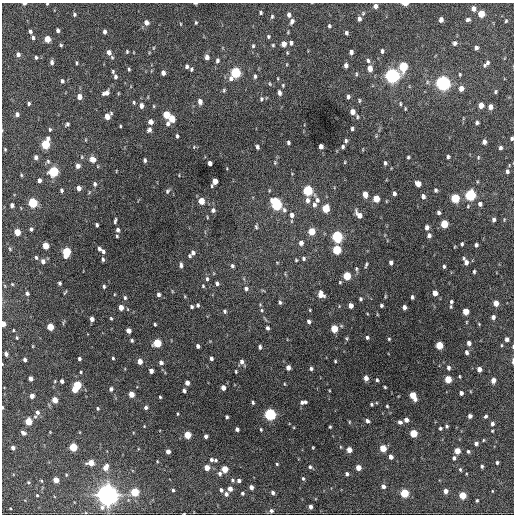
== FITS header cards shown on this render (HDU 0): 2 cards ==
NAXIS1  =                  512 / Axis length
NAXIS2  =                  512 / Axis length

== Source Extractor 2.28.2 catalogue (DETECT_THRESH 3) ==
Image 512 x 512 px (HDU 0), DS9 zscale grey, 1 PNG px = 1 image px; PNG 516 x 516 px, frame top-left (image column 1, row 512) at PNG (2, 3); no overlay
Background 1040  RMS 33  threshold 99.5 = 3 sigma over >= 5 px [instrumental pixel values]
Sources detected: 374; all 374 listed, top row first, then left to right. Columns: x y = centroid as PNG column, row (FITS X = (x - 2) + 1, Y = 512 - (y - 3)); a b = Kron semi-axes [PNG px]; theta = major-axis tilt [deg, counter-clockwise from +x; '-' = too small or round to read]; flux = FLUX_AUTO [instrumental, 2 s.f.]
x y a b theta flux
195 3 5 2 - 2.5e+03
24 4 4 2 - 4.8e+03
47 4 3 3 - 1.9e+03
405 4 5 2 - 2.0e+04
375 6 5 4 - 9.1e+03
473 9 5 4 - 1.2e+04
261 13 4 4 - 3.1e+03
363 13 6 4 69 2.9e+03
74 14 5 4 - 3.5e+03
481 14 5 4 - 4.6e+04
289 15 5 4 - 7.2e+03
272 16 6 4 74 3.3e+03
359 19 5 4 - 7.0e+03
441 20 5 4 - 1.1e+04
468 20 5 4 - 5.1e+03
292 21 6 4 67 7.6e+03
506 21 4 3 - 2.4e+03
146 22 6 5 - 1.1e+04
196 23 4 3 - 2.5e+03
181 24 4 3 - 1.7e+03
329 26 4 3 - 3.3e+03
58 30 4 4 - 6.0e+03
30 31 4 4 - 4.7e+03
105 32 4 3 - 7.4e+03
346 33 4 3 - 4.8e+03
268 36 5 4 - 3.3e+03
33 38 4 4 - 4.6e+03
47 39 5 4 - 3.1e+04
291 43 5 4 - 5.1e+03
455 43 6 5 - 6.2e+03
284 44 5 5 - 1.5e+04
61 45 4 3 - 2.8e+03
273 45 4 4 - 2.5e+03
253 46 5 4 - 3.0e+03
153 48 5 3 - 1.8e+03
476 48 4 4 - 5.8e+03
382 51 5 4 - 4.7e+03
109 52 7 5 -72 1.1e+04
127 52 4 3 - 2.5e+03
351 52 4 4 - 7.5e+03
18 54 5 4 - 7.9e+03
36 57 4 3 - 3.4e+03
207 57 6 4 -89 1.0e+04
217 60 6 4 78 5.4e+03
368 60 6 5 - 4.7e+03
52 62 6 4 87 6.5e+03
77 63 4 3 - 2.6e+03
486 63 8 4 50 6.4e+03
287 64 4 3 - 1.6e+03
346 65 5 4 - 7.0e+03
187 66 4 3 - 4.9e+03
403 66 6 5 - 1.2e+05
370 68 7 5 -90 1.6e+04
129 69 4 3 - 2.8e+03
192 69 4 3 - 6.7e+03
113 71 5 3 - 2.9e+03
163 73 5 4 - 9.0e+03
235 73 7 5 62 1.9e+05
356 74 5 3 - 2.5e+03
460 74 5 3 - 2.3e+03
115 76 5 4 - 5.0e+03
255 76 6 4 89 3.8e+03
392 76 6 6 - 7.9e+05
62 81 5 4 - 4.8e+03
443 83 6 6 - 7.5e+05
270 84 6 4 -59 2.6e+03
283 85 5 3 - 2.3e+03
461 88 5 5 - 1.4e+04
224 90 6 4 89 3.0e+03
495 92 4 3 - 2.7e+03
106 93 8 5 24 1.1e+04
279 93 6 4 -79 7.5e+03
79 97 5 4 - 1.6e+04
348 97 5 4 - 5.0e+03
261 99 6 5 - 4.2e+03
359 100 6 3 90 2.6e+03
200 101 6 4 -82 1.1e+04
134 102 5 3 - 2.7e+03
29 103 3 3 - 3.5e+03
400 104 6 4 -88 2.6e+03
481 105 5 4 - 2.1e+04
141 106 6 4 -87 1.0e+04
154 106 5 3 - 1.9e+03
490 107 5 4 - 1.2e+04
405 109 4 3 - 2.0e+03
352 112 5 4 - 1.6e+04
17 114 5 4 - 7.2e+03
166 115 5 4 - 5.2e+04
107 116 6 4 49 2.2e+04
357 117 6 4 81 3.2e+03
172 119 6 5 - 3.5e+04
151 122 5 5 - 1.1e+04
477 122 4 3 - 4.1e+03
67 124 5 4 - 4.4e+03
168 124 6 4 84 6.4e+03
120 126 3 2 - 1.9e+03
50 129 5 4 - 3.0e+03
352 129 4 3 - 4.1e+03
149 130 5 4 - 7.0e+03
177 136 4 3 - 3.5e+03
376 136 4 4 - 2.3e+03
512 138 4 3 - 3.9e+03
346 141 5 4 - 4.2e+03
288 142 4 3 - 4.0e+03
484 142 5 4 - 1.0e+04
45 144 7 5 74 1.1e+05
321 146 4 4 - 9.9e+03
194 147 5 4 - 2.4e+03
257 147 4 3 - 4.9e+03
343 147 5 4 - 4.0e+03
500 148 4 4 - 5.2e+03
5 149 4 3 - 2.1e+03
36 157 5 4 - 6.2e+03
408 157 3 3 - 2.7e+03
448 157 4 3 - 4.5e+03
478 157 6 4 84 2.6e+03
92 159 6 5 - 1.8e+04
145 160 4 3 - 4.1e+03
48 161 6 5 - 4.1e+03
210 163 4 4 - 9.4e+03
275 163 6 5 - 2.9e+03
385 163 5 4 - 4.3e+03
78 166 5 4 - 8.8e+03
53 171 5 5 - 1.7e+05
507 171 5 4 - 5.8e+03
21 175 4 4 - 2.3e+03
39 180 4 3 - 7.3e+03
215 181 6 4 63 2.7e+04
95 184 5 4 - 4.8e+03
418 184 5 4 - 1.9e+04
79 188 5 4 - 1.1e+04
61 190 4 3 - 4.0e+03
435 190 5 4 - 3.8e+03
167 191 7 5 54 4.2e+03
308 191 6 5 - 1.6e+05
394 193 5 3 - 5.9e+03
365 194 5 4 - 2.0e+04
470 195 6 5 - 2.4e+05
423 196 5 4 - 7.5e+03
455 198 5 5 - 9.8e+04
376 199 5 4 - 3.9e+04
307 200 7 5 -90 9.3e+03
317 200 8 6 83 7.9e+03
201 201 5 4 - 3.2e+04
33 203 5 5 - 1.4e+05
276 204 8 5 -53 2.4e+05
480 204 5 4 - 6.7e+03
12 205 4 4 - 7.2e+03
314 205 7 5 -85 6.7e+03
326 208 5 5 - 6.5e+04
213 210 6 5 - 6.0e+03
439 213 4 4 - 5.2e+03
292 215 7 5 -83 9.2e+03
359 215 9 5 -51 1.6e+04
207 217 5 3 - 1.8e+03
494 220 5 3 - 6.2e+03
115 221 6 3 80 4.0e+03
444 224 5 5 - 6.7e+04
97 225 4 3 - 4.7e+03
256 227 6 5 - 3.7e+03
427 227 5 4 - 8.7e+03
31 229 4 4 - 4.9e+03
118 230 5 4 - 5.5e+03
312 231 5 5 - 4.2e+04
17 232 5 4 - 3.1e+04
429 235 5 4 - 6.6e+03
117 236 4 4 - 2.4e+03
337 237 6 5 - 2.4e+05
301 243 5 5 - 9.4e+03
462 244 3 3 - 3.2e+03
476 245 4 3 - 5.2e+03
46 246 5 4 - 3.1e+04
10 249 5 3 - 2.1e+03
99 249 5 4 - 5.4e+03
337 250 5 5 - 1.0e+05
103 251 6 5 - 5.4e+03
66 252 6 5 - 1.0e+05
193 253 6 5 - 7.1e+03
190 256 4 3 - 2.6e+03
36 257 5 4 - 3.2e+03
303 258 5 4 - 3.8e+03
103 259 5 3 - 4.2e+03
296 260 3 3 - 2.4e+03
43 261 6 5 - 9.1e+03
277 262 5 3 - 1.7e+03
466 262 7 4 -63 1.1e+04
391 263 4 4 - 7.5e+03
181 265 7 4 -88 6.1e+03
366 265 7 3 71 3.4e+03
232 266 6 4 -76 5.0e+03
444 266 4 3 - 3.3e+03
356 269 7 4 -71 3.3e+03
474 271 4 3 - 3.4e+03
347 276 5 5 - 7.3e+04
207 279 7 5 -81 4.5e+03
340 282 4 4 - 2.1e+03
59 283 4 3 - 4.1e+03
217 283 6 5 - 5.0e+03
12 284 4 3 - 1.9e+03
104 286 4 3 - 3.8e+03
203 286 5 4 - 2.5e+03
246 288 6 5 - 6.1e+03
172 291 5 3 - 1.7e+03
65 292 6 3 48 2.2e+03
27 293 5 4 - 5.3e+03
435 293 5 4 - 1.8e+04
158 294 4 4 - 5.7e+03
321 295 6 5 - 2.1e+04
385 296 5 3 - 1.9e+03
412 297 4 3 - 3.9e+03
125 298 6 4 -87 3.8e+03
360 299 4 3 - 3.5e+03
280 302 5 4 - 3.7e+03
451 302 6 5 - 4.9e+03
496 303 5 4 - 2.1e+04
198 305 5 4 - 3.7e+03
381 305 3 3 - 3.6e+03
351 306 5 4 - 1.1e+04
121 307 5 4 - 1.8e+04
192 307 4 3 - 3.8e+03
404 307 4 4 - 8.7e+03
262 310 5 4 - 2.7e+03
310 310 3 3 - 1.8e+03
225 311 5 5 - 4.0e+03
466 311 5 4 - 3.6e+04
493 317 4 4 - 8.1e+03
111 318 4 3 - 2.4e+03
92 319 4 4 - 1.0e+04
309 321 5 4 - 5.9e+03
63 322 8 2 69 2.2e+03
3 324 4 3 - 1.8e+04
155 324 3 2 - 2.5e+03
50 327 5 4 - 4.3e+04
267 328 4 3 - 5.3e+03
334 329 5 4 - 4.8e+04
13 330 3 2 - 1.8e+03
128 331 4 4 - 1.4e+04
367 337 3 3 - 4.0e+03
17 338 4 3 - 2.6e+03
389 339 3 3 - 2.2e+03
507 339 4 4 - 7.4e+03
132 340 4 3 - 3.3e+03
157 343 5 5 - 7.9e+04
469 343 4 4 - 9.8e+03
439 345 5 5 - 6.0e+04
501 345 4 3 - 2.0e+03
33 346 5 3 - 1.7e+03
198 346 4 3 - 5.8e+03
260 347 4 3 - 4.6e+03
513 347 4 2 - 2.2e+03
466 352 5 4 - 5.7e+03
6 354 4 4 - 6.8e+03
113 358 3 3 - 2.6e+03
211 358 4 3 - 5.7e+03
79 359 3 3 - 4.4e+03
25 360 3 3 - 5.3e+03
140 361 5 4 - 1.7e+04
335 361 3 3 - 2.3e+03
513 361 7 3 89 3.5e+03
242 362 7 4 -65 8.1e+03
161 363 5 5 - 7.4e+03
288 368 4 4 - 1.1e+04
448 368 5 4 - 5.5e+03
311 369 4 4 - 4.2e+03
479 369 4 4 - 1.3e+04
151 371 4 4 - 1.0e+04
236 371 3 2 - 2.3e+03
81 372 3 3 - 2.4e+03
460 376 5 3 - 2.1e+03
31 378 4 4 - 9.9e+03
366 378 5 4 - 1.3e+04
448 379 5 4 - 5.1e+04
377 380 4 3 - 3.4e+03
493 380 5 4 - 1.4e+04
62 381 4 4 - 6.8e+03
187 383 4 4 - 1.2e+04
285 384 4 3 - 1.7e+03
77 385 5 5 - 8.0e+04
385 387 3 2 - 2.3e+03
223 388 4 4 - 1.5e+04
74 389 4 4 - 2.5e+04
111 389 6 5 - 5.3e+03
184 391 4 3 - 5.7e+03
461 393 4 4 - 8.2e+03
131 394 5 4 - 2.5e+04
32 396 4 4 - 1.3e+04
413 396 7 4 -62 4.6e+04
160 397 3 3 - 2.4e+03
55 400 5 4 - 2.7e+04
303 402 7 3 11 7.1e+03
253 403 3 3 - 3.4e+03
371 404 3 3 - 2.8e+03
387 406 3 3 - 2.2e+03
2 407 4 2 - 1.8e+03
146 407 4 4 - 6.0e+03
98 408 4 3 - 2.8e+03
37 412 6 6 - 7.4e+03
178 414 4 2 - 2.0e+03
270 414 5 5 - 3.4e+05
470 416 4 4 - 7.8e+03
486 416 4 4 - 3.5e+03
227 417 4 3 - 3.9e+03
406 420 4 4 - 1.0e+04
28 421 5 4 - 4.7e+04
367 421 5 4 - 5.6e+03
349 422 5 3 - 2.0e+03
400 422 5 4 - 5.3e+03
492 424 5 4 - 5.5e+03
144 426 4 3 - 1.6e+03
447 426 4 4 - 3.4e+03
330 427 3 3 - 2.4e+03
440 428 3 3 - 3.4e+03
237 429 4 3 - 6.2e+03
261 429 3 2 - 2.3e+03
492 431 3 3 - 1.9e+03
50 432 3 2 - 1.4e+03
23 433 5 4 - 6.9e+03
413 433 5 4 - 7.0e+04
187 435 5 4 - 5.1e+04
206 436 4 4 - 7.1e+03
483 440 5 3 - 2.0e+03
476 443 4 4 - 7.0e+03
73 447 5 4 - 8.2e+04
313 447 3 2 - 1.9e+03
341 447 5 3 - 1.8e+03
13 448 4 4 - 7.5e+03
383 448 5 4 - 4.5e+04
349 450 4 4 - 1.8e+04
168 451 4 4 - 1.1e+04
457 451 4 4 - 2.8e+04
468 451 4 3 - 3.9e+03
391 457 4 4 - 1.1e+04
454 458 5 4 - 5.9e+03
211 460 5 4 - 4.7e+03
216 460 5 4 - 3.3e+03
157 461 4 3 - 1.6e+03
91 463 5 4 - 2.8e+04
497 463 3 3 - 3.7e+03
277 464 3 3 - 2.2e+03
482 466 3 3 - 3.6e+03
105 467 6 5 - 1.9e+04
207 467 4 4 - 2.1e+04
310 467 5 4 - 3.9e+03
358 467 4 4 - 2.0e+04
225 469 5 4 - 3.9e+04
460 470 5 4 - 2.9e+03
220 474 5 5 - 5.6e+03
347 474 4 3 - 5.1e+03
303 478 5 4 - 3.2e+03
56 480 4 4 - 2.3e+04
232 480 5 4 - 3.3e+03
239 480 4 4 - 6.0e+03
41 481 5 4 - 2.3e+03
28 482 5 4 - 3.2e+03
383 486 4 4 - 8.3e+03
251 487 4 4 - 9.6e+03
230 489 5 4 - 1.2e+04
173 490 4 3 - 3.3e+03
221 490 4 4 - 4.8e+03
445 491 4 4 - 1.1e+04
492 491 3 2 - 1.4e+03
135 492 5 5 - 8.6e+04
242 493 4 4 - 3.6e+03
273 493 4 4 - 6.1e+03
404 493 5 5 - 9.3e+04
226 494 5 5 - 7.0e+03
37 495 3 3 - 2.0e+03
107 495 8 8 - 1.6e+06
462 495 5 4 - 4.8e+04
477 500 4 3 - 2.8e+03
310 507 4 4 - 8.3e+03
10 508 3 2 - 1.7e+03
271 511 5 5 - 5.6e+03
184 514 3 2 - 1.4e+03
At the frame edge (FLAGS 8, measured only in part): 10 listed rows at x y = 195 3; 24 4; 47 4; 405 4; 512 138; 3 324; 513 347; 513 361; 2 407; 184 514